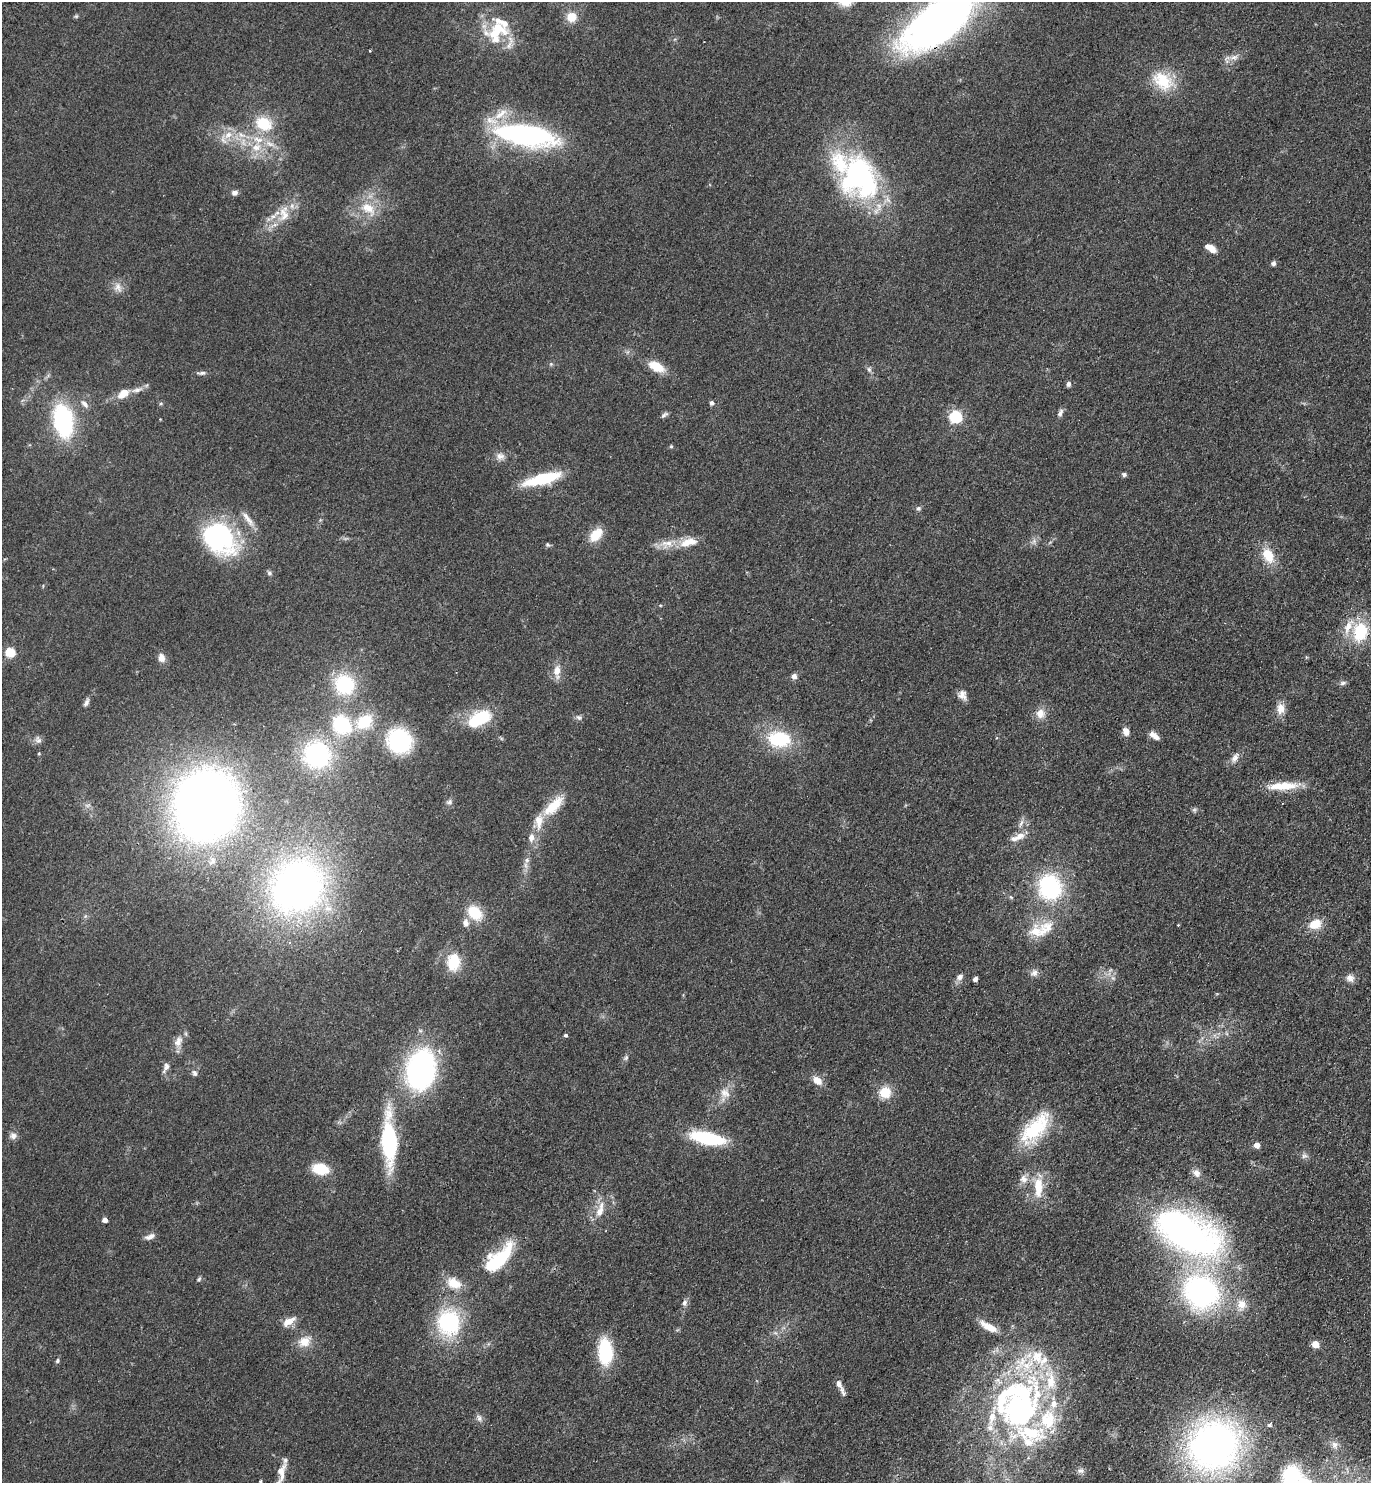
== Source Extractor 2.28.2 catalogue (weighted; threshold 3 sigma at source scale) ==
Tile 6 of 4 x 4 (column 2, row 2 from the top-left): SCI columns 1574-2942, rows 2998-4478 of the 6024 x 5996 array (HDU 1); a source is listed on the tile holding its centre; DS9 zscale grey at full resolution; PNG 1373 x 1485 px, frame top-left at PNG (2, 2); no overlay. Shown black and unused: <1% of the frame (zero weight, under 2 of 3 exposures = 3% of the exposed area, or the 3 px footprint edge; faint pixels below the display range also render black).
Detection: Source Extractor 2.28.2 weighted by HDU 2 'WHT'; one run over the whole footprint, this tile lists its part. Background 0.0588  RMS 0.0079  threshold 0.0354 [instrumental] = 3 sigma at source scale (4.5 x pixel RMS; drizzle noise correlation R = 1.50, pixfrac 1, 0.05/0.05 arcsec/px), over >= 5 px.
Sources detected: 168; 2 too faint to see at this stretch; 1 inside a brighter object's white glare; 1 cosmic-ray / hot-pixel residue — not listed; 28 inside a brighter listed object's ellipse — not listed separately; the other 136 listed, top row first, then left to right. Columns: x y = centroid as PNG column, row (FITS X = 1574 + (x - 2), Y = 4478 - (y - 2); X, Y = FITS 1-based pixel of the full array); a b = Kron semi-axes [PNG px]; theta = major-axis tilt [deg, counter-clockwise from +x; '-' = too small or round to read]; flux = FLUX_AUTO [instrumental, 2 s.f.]
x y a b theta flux
76 16 5 5 - 1
571 17 10 10 - 10
939 21 72 31 37 430
494 33 29 17 -3 23
370 51 3 2 - 0.88
1234 57 12 8 9 4.8
1163 81 31 22 -35 27
264 124 22 17 -28 25
228 135 14 9 47 8.4
241 135 14 8 -25 7.7
527 135 66 22 -10 140
256 147 15 12 23 13
858 177 44 38 -68 170
235 193 8 6 17 2.8
368 209 25 15 -37 18
284 214 25 14 83 15
1211 248 11 6 -33 8.5
1273 263 6 5 - 1.9
118 287 14 11 -68 5.9
551 364 5 5 - 1.2
656 367 14 8 -27 20
869 369 9 5 -63 2.1
202 373 12 5 2 2.3
1068 384 6 5 - 2.3
137 390 17 6 15 4.6
123 393 13 8 36 11
711 403 6 5 - 2
85 404 13 7 -47 3.7
1060 413 11 6 67 2.6
664 415 11 5 28 1.9
956 417 6 5 - 110
63 421 27 16 -79 98
671 446 5 5 - 0.95
500 456 12 10 -11 4.6
1124 474 6 5 - 1.8
542 479 40 11 15 39
918 508 6 6 - 1.7
248 519 24 7 -53 6.5
596 535 17 10 47 15
219 538 41 30 -42 110
1034 541 6 6 - 2.1
691 542 21 11 -7 10
667 544 22 12 8 11
547 545 6 6 - 1.3
1268 555 19 12 -64 16
269 573 6 5 - 1.8
1360 632 21 16 77 34
10 652 5 5 - 41
161 658 10 8 -79 5.3
557 671 17 8 88 7.8
794 676 7 6 - 3.4
1343 683 9 5 16 1.9
345 684 19 17 -53 56
962 695 12 10 -64 4.8
86 702 11 6 61 2.8
1281 708 13 10 83 7.6
1040 713 14 12 -84 7.3
579 717 9 6 -35 2.1
479 719 24 13 27 42
364 722 20 14 36 28
342 725 20 17 -45 50
1126 732 10 7 -68 4.6
1154 736 12 6 -36 5.8
779 739 26 18 -6 43
38 740 11 7 -63 2.8
399 741 28 25 -40 61
39 754 5 3 - 0.69
317 755 24 23 - 98
1234 758 12 8 52 4.4
1284 786 41 9 3 19
449 802 8 6 27 2.3
206 805 45 39 76 870
553 806 35 13 45 21
1021 824 15 5 63 3.5
1020 836 14 10 36 7.1
531 837 9 7 84 4.9
527 860 7 7 - 2.2
297 887 50 44 49 380
1050 887 22 19 -79 85
1011 897 8 3 -45 0.91
475 913 19 13 -45 20
466 923 12 9 90 4.3
1315 924 16 12 24 12
1178 925 3 3 - 0.57
1046 929 31 17 49 20
453 962 16 12 87 25
1034 973 11 9 26 3.8
960 977 10 7 36 3.4
1350 978 10 10 - 4.5
975 979 5 4 - 2.1
566 1035 4 4 - 1.7
178 1041 16 10 64 6.6
626 1058 7 5 68 1.6
166 1067 14 7 65 3.6
421 1070 35 25 80 170
195 1073 9 6 -65 2.2
817 1080 13 9 -37 6.9
885 1092 14 13 - 15
725 1093 16 13 -47 8.9
1035 1128 47 21 49 48
13 1136 10 8 -4 3.5
707 1138 29 11 -11 62
389 1141 41 11 -88 99
1257 1145 4 4 - 8.8
1304 1156 9 7 23 2.4
320 1169 13 9 -12 27
1196 1173 12 9 -51 4.7
1024 1179 12 11 - 6
1038 1187 30 11 89 18
599 1212 14 10 53 8.3
105 1220 4 4 - 6.1
1188 1233 75 38 -27 300
150 1237 14 6 19 3.8
498 1259 38 15 44 55
199 1279 7 5 62 1.4
454 1283 19 13 -24 15
1201 1292 38 33 -47 170
684 1303 9 6 72 2.7
1241 1304 14 12 -83 9
289 1321 19 9 30 7.6
448 1323 32 28 -84 67
988 1327 22 8 -29 13
304 1341 18 14 29 11
1315 1344 5 5 - 16
605 1352 22 12 -87 53
57 1361 6 5 - 1.4
839 1384 10 6 -63 4.1
479 1418 11 7 -58 3
1270 1425 5 4 - 2.2
1030 1435 145 50 83 170
1214 1445 48 44 39 340
1334 1445 11 8 -76 4.3
1081 1470 9 7 -15 2.8
281 1472 25 10 83 10
1291 1475 18 16 62 47
260 1481 3 3 - 1.6
Overlapping masked pixels (flux is a lower limit): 2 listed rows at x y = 939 21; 206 805
Isophote crosses this tile's border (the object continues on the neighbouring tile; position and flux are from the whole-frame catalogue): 4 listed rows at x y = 939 21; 281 1472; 1291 1475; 260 1481